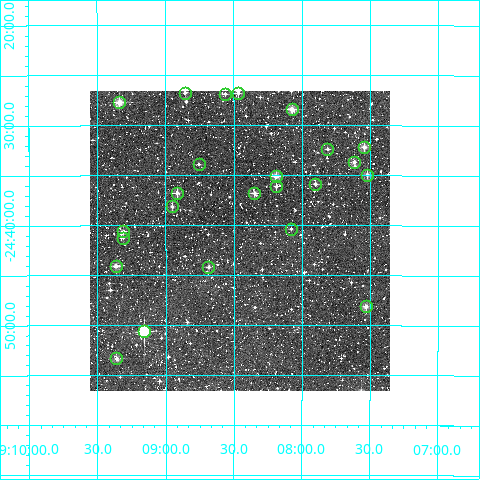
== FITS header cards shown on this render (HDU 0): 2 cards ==
NAXIS1  =                  300
NAXIS2  =                  300

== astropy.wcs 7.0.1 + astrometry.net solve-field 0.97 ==
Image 300 x 300 px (HDU 0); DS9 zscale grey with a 90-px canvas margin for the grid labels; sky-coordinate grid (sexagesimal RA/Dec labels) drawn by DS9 from the SOLVED WCS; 24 Tycho-2 reference stars matched to detected sources circled (green)
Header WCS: RA---TAN/DEC--TAN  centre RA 09:08:27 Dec -24:42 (137.11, -24.69 deg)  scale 6 arcsec/px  FOV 30.0' x 30.0'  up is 0 deg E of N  parity normal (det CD < 0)
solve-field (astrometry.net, Tycho-2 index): VERIFIED the header's WCS against the Tycho-2 star catalogue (verified at 2 index scales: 14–24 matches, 0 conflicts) and refined it, rather than solving blind
Solved WCS: RA---TAN-SIP/DEC--TAN-SIP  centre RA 09:08:27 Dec -24:42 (137.11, -24.69 deg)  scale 6 arcsec/px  FOV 30.0' x 30.0'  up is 0 deg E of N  parity normal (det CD < 0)
The solver's refit moves the header's centre by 1.8 arcsec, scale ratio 1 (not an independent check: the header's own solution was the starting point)
Tycho-2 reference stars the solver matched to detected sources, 24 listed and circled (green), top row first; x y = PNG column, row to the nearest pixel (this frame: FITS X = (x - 90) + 1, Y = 300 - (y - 91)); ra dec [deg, ICRS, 3 dp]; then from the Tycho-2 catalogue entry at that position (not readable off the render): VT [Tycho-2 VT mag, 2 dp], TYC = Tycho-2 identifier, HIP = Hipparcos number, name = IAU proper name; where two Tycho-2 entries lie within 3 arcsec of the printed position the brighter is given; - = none
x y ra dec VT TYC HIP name
185 93 137.215 -24.446 11.47 6590-327-1 - -
238 93 137.117 -24.446 11.55 6590-549-1 - -
225 94 137.141 -24.448 11.84 6590-731-1 - -
119 102 137.334 -24.462 9.57 6590-699-1 - -
292 109 137.019 -24.473 9.83 6590-347-1 - -
364 147 136.886 -24.537 10.47 6590-153-1 - -
327 149 136.953 -24.540 11.65 6590-713-1 - -
354 162 136.903 -24.561 11.21 6590-313-1 - -
199 164 137.189 -24.565 12.03 6590-443-1 - -
367 175 136.880 -24.582 10.46 6590-255-1 - -
276 176 137.048 -24.585 10.57 6590-799-1 - -
315 184 136.975 -24.598 11.45 6590-477-1 - -
276 186 137.047 -24.602 11.42 6590-317-1 - -
177 193 137.229 -24.613 10.71 6590-423-1 - -
254 193 137.087 -24.614 10.98 6590-1003-1 - -
172 206 137.238 -24.635 10.89 6590-1029-1 - -
291 229 137.019 -24.672 12.19 6590-291-1 - -
123 231 137.327 -24.676 11.65 6590-579-1 - -
123 238 137.328 -24.688 12.00 6590-551-1 - -
116 266 137.342 -24.735 10.38 6590-1117-1 - -
208 267 137.171 -24.737 12.05 6590-1141-1 - -
366 306 136.883 -24.802 10.45 6590-925-1 - -
144 331 137.290 -24.844 8.44 6590-1027-1 - -
116 358 137.340 -24.889 10.61 6590-1095-1 - -